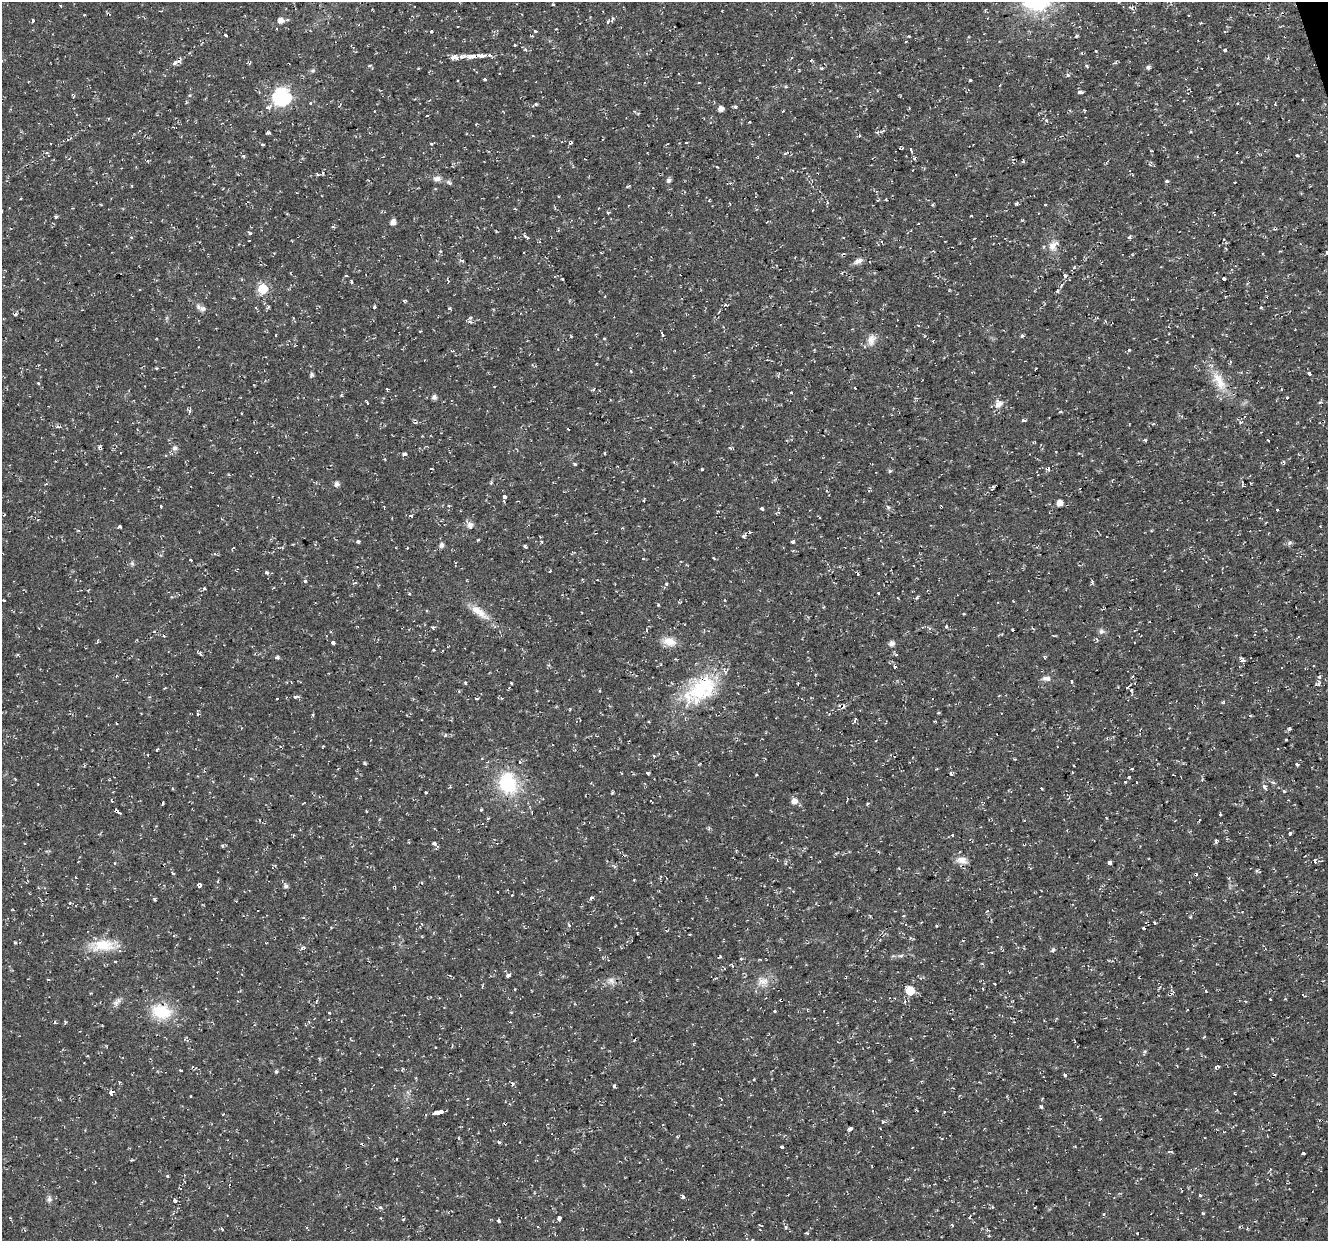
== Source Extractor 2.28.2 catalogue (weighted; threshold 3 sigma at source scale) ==
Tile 10 of 4 x 4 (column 2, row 3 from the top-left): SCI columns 1327-2652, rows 1353-2591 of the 5303 x 5123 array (HDU 1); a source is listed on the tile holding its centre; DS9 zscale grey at full resolution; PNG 1330 x 1243 px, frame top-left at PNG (2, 2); no overlay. Shown black and unused: <1% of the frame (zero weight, under 2 of 3 exposures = <1% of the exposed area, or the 3 px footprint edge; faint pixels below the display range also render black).
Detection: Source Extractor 2.28.2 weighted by HDU 2 'WHT'; one run over the whole footprint, this tile lists its part. Background 0.0106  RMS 0.0031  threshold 0.0139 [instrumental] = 3 sigma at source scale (4.5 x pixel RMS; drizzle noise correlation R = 1.50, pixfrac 1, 0.0396/0.0396 arcsec/px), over >= 5 px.
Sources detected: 346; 37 cosmic-ray / hot-pixel residue — not listed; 3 inside a brighter listed object's ellipse — not listed separately; the other 306 listed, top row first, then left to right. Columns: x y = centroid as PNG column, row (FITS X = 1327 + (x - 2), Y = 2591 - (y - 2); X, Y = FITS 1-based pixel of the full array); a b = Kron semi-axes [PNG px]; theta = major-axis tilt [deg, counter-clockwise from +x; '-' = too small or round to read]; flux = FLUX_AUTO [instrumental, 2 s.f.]
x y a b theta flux
553 4 3 3 - 0.53
60 6 3 3 - 0.35
1132 8 5 5 - 0.63
84 15 3 3 - 0.44
281 20 6 6 - 2.1
33 21 3 3 - 1.8
608 22 5 3 - 0.37
1200 23 3 2 - 0.45
535 31 3 3 - 1.1
431 32 3 3 - 2
1224 32 3 3 - 0.35
226 35 3 2 - 0.35
909 36 3 3 - 0.29
1285 36 3 3 - 1
515 45 3 3 - 0.86
353 47 4 3 - 0.42
525 49 5 4 - 0.53
1096 50 3 3 - 1.1
1225 50 4 3 - 0.57
490 55 5 4 - 0.65
472 56 16 6 2 3.2
454 57 9 5 -2 2.1
811 60 3 2 - 0.45
176 62 11 5 23 1.3
370 66 5 4 - 0.5
1086 66 4 3 - 0.64
1148 67 5 4 - 0.73
821 68 4 4 - 0.41
313 71 6 4 1 0.49
1067 75 5 4 - 0.56
484 79 3 3 - 0.91
970 80 3 3 - 3
786 87 4 3 - 0.35
1080 92 6 3 -5 0.77
282 97 7 7 - 91
535 105 7 3 31 0.69
268 107 11 5 22 1.2
735 107 4 3 - 0.72
909 107 4 2 - 0.24
720 109 5 4 - 1.8
1084 110 4 3 - 0.28
783 111 3 2 - 0.33
427 116 3 2 - 0.53
749 122 3 2 - 0.49
878 132 6 4 23 0.57
268 133 5 3 - 0.45
687 142 3 3 - 1.3
263 144 3 2 - 0.48
431 144 3 3 - 0.64
911 150 4 3 - 1.4
1297 156 3 3 - 1.5
147 160 4 3 - 0.33
1241 161 3 2 - 0.25
717 167 4 2 - 0.28
323 173 5 3 - 0.35
318 174 5 3 - 0.42
437 178 12 7 -2 1.6
668 180 5 5 - 0.97
1167 181 3 3 - 1.5
449 183 8 4 -45 0.6
1235 183 3 3 - 0.39
132 186 3 3 - 0.27
1017 203 4 3 - 0.49
1045 205 3 3 - 0.71
813 210 2 2 - 0.2
608 212 4 3 - 0.43
971 216 3 2 - 0.28
56 217 4 3 - 0.47
393 222 5 4 - 2.1
250 233 4 4 - 0.46
131 237 4 3 - 0.38
527 237 5 3 - 1.4
1130 237 3 3 - 8.4
1224 239 3 3 - 0.28
1053 246 16 11 56 2.9
1326 253 3 3 - 1.6
858 261 12 6 24 1.5
1074 267 5 3 - 0.39
346 275 4 3 - 0.29
1065 276 5 5 - 0.81
562 279 3 2 - 0.27
1224 279 4 3 - 4.2
448 280 5 2 - 0.34
351 281 5 3 - 0.42
1062 285 5 3 - 0.34
263 289 6 6 - 18
605 296 4 2 - 0.2
404 301 4 3 - 0.45
726 304 4 3 - 0.34
375 307 3 3 - 1.1
1261 307 3 3 - 1.1
202 308 10 7 -11 1.2
449 309 5 3 - 0.36
470 321 7 5 -18 0.84
918 325 4 3 - 0.33
662 334 4 3 - 3.4
571 336 3 3 - 0.34
1022 336 5 4 - 0.49
604 339 3 3 - 0.71
871 340 16 10 75 2.4
1309 374 3 3 - 9.7
312 375 6 5 - 0.64
1219 381 32 14 -60 7.1
38 383 3 3 - 0.5
387 389 3 3 - 0.5
593 389 5 3 - 0.46
341 394 5 3 - 0.39
434 397 5 5 - 1.2
1287 398 3 3 - 0.52
1320 402 5 4 - 0.38
367 403 4 2 - 0.62
998 404 13 11 61 2.3
190 410 8 3 81 0.52
1060 412 5 3 - 0.35
241 413 2 2 - 0.3
1024 420 5 3 - 0.59
1240 422 6 5 - 0.65
357 435 3 3 - 0.31
1145 440 4 3 - 0.42
1268 440 3 2 - 0.39
175 448 6 6 - 1.2
605 453 3 2 - 0.32
404 454 4 3 - 3.8
1284 462 4 4 - 0.47
575 464 3 3 - 0.59
702 469 3 3 - 0.34
1048 469 3 3 - 2.9
890 471 5 4 - 0.46
336 484 5 5 - 1.2
993 488 8 3 62 0.45
827 490 4 3 - 0.38
504 496 5 4 - 0.78
1059 503 5 5 - 2.2
161 506 3 3 - 0.94
449 506 4 3 - 0.28
888 507 5 4 - 0.53
762 508 4 3 - 0.84
1277 510 3 3 - 1.3
410 516 6 3 0 0.52
819 517 3 2 - 0.3
470 525 13 7 -55 1.5
120 526 4 3 - 1.3
1320 526 3 2 - 0.23
622 528 3 3 - 0.4
358 541 4 4 - 0.52
541 542 4 4 - 0.57
792 542 4 3 - 2
1289 543 6 5 - 0.76
441 545 6 5 - 1.2
525 546 4 3 - 0.47
233 548 4 2 - 0.23
190 559 3 3 - 1.4
643 559 3 3 - 0.56
132 563 6 5 - 0.54
550 571 3 2 - 0.28
266 572 4 4 - 0.98
305 581 5 3 - 0.42
355 583 5 3 - 0.31
666 584 5 3 - 0.35
204 588 4 4 - 0.59
878 593 3 2 - 0.56
409 594 3 3 - 0.72
4 600 3 2 - 0.25
724 600 3 3 - 0.77
476 610 27 10 -36 4.6
964 614 3 2 - 0.31
946 627 5 4 - 0.4
433 628 4 4 - 0.67
647 630 4 3 - 0.39
154 631 4 3 - 0.32
1101 631 8 7 - 0.88
331 632 3 3 - 0.43
164 636 4 3 - 0.43
669 642 18 10 -16 3.5
333 643 4 3 - 2.3
891 643 5 5 - 1.5
433 650 4 2 - 0.22
277 657 5 4 - 0.53
1242 660 4 4 - 1.5
894 666 4 3 - 1.5
1313 666 3 2 - 0.33
1046 678 11 6 -4 1.3
1071 681 4 3 - 0.46
465 683 4 3 - 0.36
511 683 3 3 - 0.37
798 684 4 2 - 0.21
1318 684 10 4 25 0.86
1127 687 3 3 - 0.65
700 690 51 28 37 25
296 697 8 3 7 0.74
277 698 3 2 - 0.28
476 698 5 2 - 0.39
502 698 4 4 - 0.33
841 706 9 4 -11 1.3
313 715 5 3 - 0.33
855 719 9 3 64 0.57
1289 729 5 3 - 0.6
445 735 5 3 - 0.3
1286 740 3 2 - 0.42
157 750 4 3 - 0.31
653 756 4 3 - 0.46
365 763 4 3 - 0.41
1297 764 3 3 - 1.2
1073 766 3 2 - 0.34
1132 768 3 3 - 0.84
1072 772 4 2 - 0.21
647 773 4 3 - 0.72
951 773 4 3 - 0.97
1129 777 3 3 - 0.28
356 778 3 2 - 0.21
1126 781 3 3 - 0.82
1136 782 2 2 - 0.35
1273 782 6 4 -20 0.44
508 783 30 23 -72 18
1265 787 4 3 - 2.8
426 792 3 3 - 0.8
651 801 3 2 - 0.21
794 801 6 6 - 1.8
868 803 3 3 - 0.73
481 810 3 3 - 0.88
117 812 7 3 -37 2.2
1220 814 3 3 - 0.77
488 818 5 3 - 0.28
709 828 6 3 72 0.4
1290 833 3 3 - 2.3
952 835 3 3 - 0.55
1216 841 7 3 83 0.42
434 843 6 4 -45 1.1
222 846 5 3 - 0.4
623 856 4 3 - 0.36
962 860 15 10 -7 2.5
1315 861 4 3 - 1.2
1109 862 4 4 - 1.7
114 863 4 2 - 0.26
173 873 3 3 - 0.58
75 877 4 2 - 0.17
634 880 4 2 - 0.22
199 886 4 4 - 1.5
286 886 6 5 - 0.87
512 895 3 2 - 0.26
591 898 4 3 - 0.84
987 911 3 3 - 0.48
1154 922 3 3 - 0.36
569 925 5 3 - 0.37
936 926 3 2 - 0.37
1143 928 4 3 - 0.6
15 942 4 3 - 0.39
103 945 33 15 2 8.3
302 948 6 4 86 0.6
1053 950 6 5 - 0.53
901 956 6 4 20 0.51
719 957 4 2 - 0.59
741 959 5 3 - 0.26
115 961 3 3 - 0.39
508 975 4 3 - 2.8
611 981 10 8 -28 1.6
762 981 18 11 16 3.4
995 984 3 2 - 0.36
983 989 3 2 - 0.3
910 991 7 6 - 7.2
1206 991 4 3 - 0.39
1170 994 9 3 26 0.83
1270 999 3 3 - 0.31
781 1000 4 3 - 1.2
905 1001 5 3 - 0.3
117 1002 15 6 43 1.4
1187 1010 3 2 - 0.46
775 1011 3 3 - 0.78
161 1012 22 15 -14 11
329 1013 3 3 - 0.49
55 1022 4 3 - 0.48
65 1022 5 3 - 0.39
1205 1036 3 3 - 0.65
693 1044 4 3 - 0.27
1145 1051 6 4 72 0.42
912 1060 4 3 - 0.42
1217 1066 5 3 - 0.79
180 1071 3 3 - 1
276 1071 5 4 - 0.44
1065 1075 4 3 - 0.35
614 1086 3 3 - 3.2
111 1093 4 3 - 5.4
191 1096 3 2 - 0.24
1041 1107 4 3 - 0.53
437 1112 9 3 13 14
850 1129 4 3 - 3.5
677 1136 4 3 - 0.25
459 1138 4 3 - 0.3
942 1138 4 3 - 0.29
499 1142 5 3 - 0.39
782 1147 3 3 - 2.1
1303 1153 4 3 - 0.81
167 1176 4 3 - 0.28
1200 1195 3 3 - 0.61
683 1197 4 3 - 2.1
49 1199 8 6 -84 0.92
175 1201 5 4 - 0.82
992 1207 4 4 - 0.37
1203 1213 4 3 - 0.31
1104 1214 4 3 - 0.38
559 1218 4 3 - 3.5
498 1221 3 3 - 1.5
952 1225 4 3 - 0.27
786 1228 5 4 - 0.44
222 1229 5 3 - 0.31
806 1233 4 4 - 0.31
Overlapping masked pixels (flux is a lower limit): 9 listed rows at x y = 1285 36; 1224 279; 1048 469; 700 690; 841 706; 117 812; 623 856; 1170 994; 781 1000
Isophote crosses this tile's border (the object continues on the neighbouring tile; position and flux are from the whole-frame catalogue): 1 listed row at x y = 1326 253
Unlisted compact peaks at least as high as the median listed source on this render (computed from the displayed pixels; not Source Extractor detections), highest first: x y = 1284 791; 380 1207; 612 793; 1077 36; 513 1084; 658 605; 243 156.